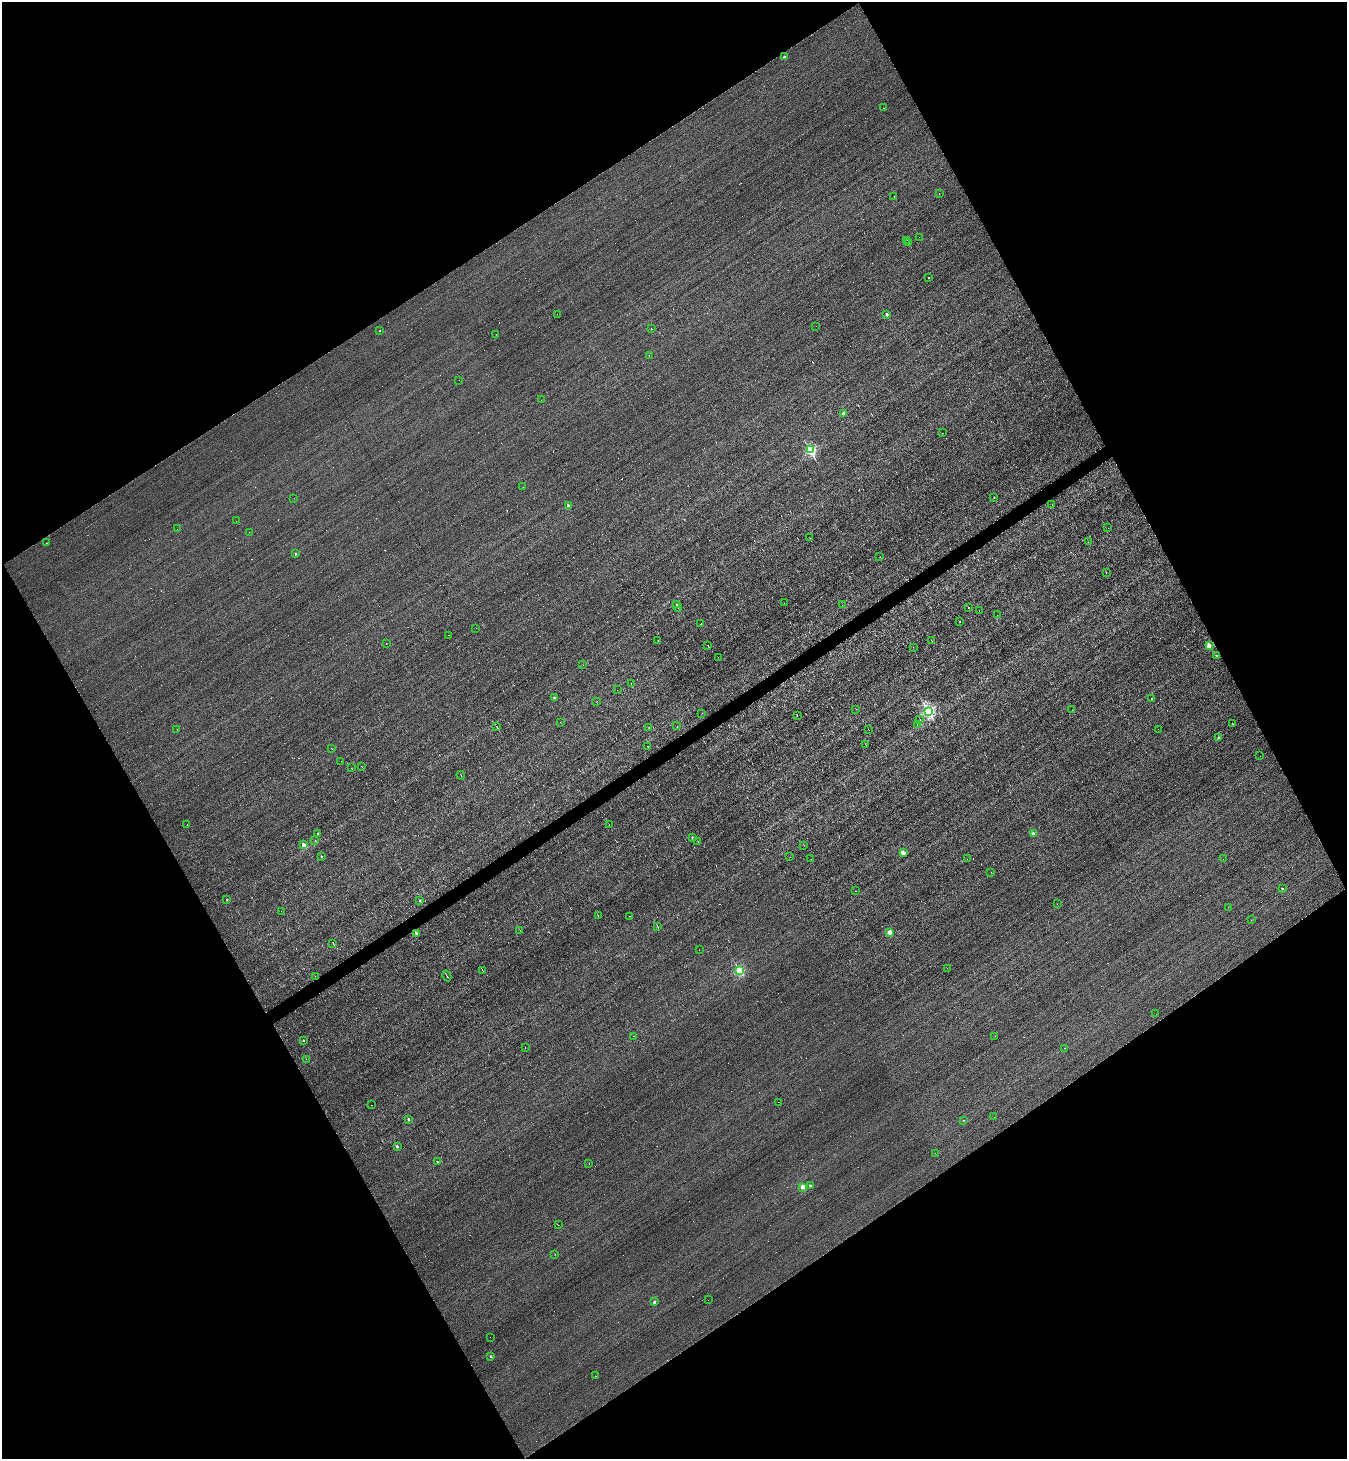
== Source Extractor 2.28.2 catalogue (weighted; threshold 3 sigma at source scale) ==
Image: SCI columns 152-5531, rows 1-5826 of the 5822 x 5826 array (HDU 1 of 3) = the unmasked area's bounding box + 8 px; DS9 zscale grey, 4 x 4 block average (1 PNG px = mean of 4 x 4 image px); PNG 1349 x 1461 px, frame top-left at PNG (2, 2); each listed source drawn as its Kron ellipse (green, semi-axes under 4 px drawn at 4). Shown black and unused: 48% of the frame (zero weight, under 3 of 5 exposures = <1% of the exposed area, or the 3 px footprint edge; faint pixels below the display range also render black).
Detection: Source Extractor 2.28.2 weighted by HDU 2 'WHT'. Background 0.00525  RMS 0.045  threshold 0.201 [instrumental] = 3 sigma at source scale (4.5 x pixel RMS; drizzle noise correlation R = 1.50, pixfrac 1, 0.05/0.05 arcsec/px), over >= 5 px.
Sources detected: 301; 11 too faint to see at this stretch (4 x 4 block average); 142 cosmic-ray / hot-pixel residue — neither listed nor drawn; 2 coinciding with a brighter row at this scale — not listed separately; the other 146 listed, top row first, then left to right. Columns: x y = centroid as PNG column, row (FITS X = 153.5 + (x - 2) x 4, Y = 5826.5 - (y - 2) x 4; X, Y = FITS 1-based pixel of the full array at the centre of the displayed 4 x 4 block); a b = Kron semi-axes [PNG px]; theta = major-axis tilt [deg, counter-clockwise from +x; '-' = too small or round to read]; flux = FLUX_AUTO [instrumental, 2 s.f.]
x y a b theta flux
784 57 2 2 - 120
883 108 2 2 - 15
939 194 2 2 - 29
894 197 2 2 - 7.1
919 237 2 2 - 5.1
907 240 2 2 - 12
908 242 4 2 - 10
929 278 2 2 - 12
557 314 2 2 - 2.9
887 314 2 2 - 230
816 326 2 2 - 3.1
651 329 2 2 - 17
380 331 2 2 - 16
496 334 2 2 - 5.9
649 355 2 2 - 5.3
459 380 2 2 - 3
541 400 2 2 - 3.5
844 413 2 2 - 330
942 433 2 2 - 2.9
810 450 2 2 - 3200
523 487 2 2 - 2.3
294 498 2 2 - 3
994 498 2 2 - 6.2
1052 505 2 2 - 3.7
568 506 2 2 - 220
236 521 2 2 - 3.1
1108 528 2 2 - 3
177 529 2 2 - 2.9
249 532 2 2 - 3.4
810 538 2 2 - 8.2
1088 542 2 2 - 2.5
46 543 2 2 - 4.2
296 554 2 2 - 92
880 557 2 2 - 6.4
1106 573 2 2 - 4.5
784 603 2 2 - 5
676 604 2 2 - 44
842 605 2 2 - 17
677 606 5 2 - 24
969 607 2 2 - 15
979 611 2 2 - 8.8
997 615 2 2 - 5.3
960 622 2 2 - 30
701 624 2 2 - 11
476 628 2 2 - 2.8
449 635 2 2 - 5.4
658 640 2 2 - 5.8
932 641 2 2 - 3.7
386 644 2 2 - 5.7
708 645 3 2 - 9.4
1209 646 2 2 - 450
913 647 2 2 - 3.6
1216 656 2 2 - 54
718 657 2 2 - 3.3
583 665 2 2 - 13
631 684 2 2 - 3.8
617 690 2 2 - 2.6
554 698 2 2 - 150
1151 699 2 2 - 12
596 702 2 2 - 5.6
856 709 2 2 - 3.3
1072 710 2 2 - 3.1
928 711 2 2 - 5400
702 713 2 2 - 5.3
797 716 2 2 - 3.3
920 719 2 2 - 5.3
560 722 2 2 - 4.9
1233 724 2 2 - 12
917 725 2 2 - 7.1
677 726 2 2 - 6.2
497 727 3 2 - 16
649 727 3 2 - 10
177 729 2 2 - 6.6
1158 729 2 2 - 18
869 730 2 2 - 4.5
1218 737 2 2 - 9.4
865 745 2 2 - 3.4
648 746 2 2 - 5.9
331 748 3 2 - 5.8
1260 756 2 2 - 3.3
341 761 2 2 - 10
361 766 2 2 - 3.3
351 768 2 2 - 4.5
461 775 4 2 - 12
187 825 2 2 - 6.6
609 825 2 2 - 6.9
318 833 2 2 - 110
1033 833 2 2 - 200
692 838 2 2 - 51
315 840 2 2 - 26
698 841 2 2 - 5.4
303 845 2 2 - 580
804 845 2 2 - 4.8
903 853 2 2 - 480
321 856 2 2 - 91
790 857 2 2 - 3.3
811 859 2 2 - 3.2
967 859 2 2 - 2.7
1223 859 2 2 - 3.2
991 872 2 2 - 3.8
1283 889 2 2 - 43
856 891 2 2 - 36
227 899 2 2 - 71
420 900 2 2 - 68
1057 904 2 2 - 21
1228 907 2 2 - 2.6
281 911 2 2 - 3.1
598 916 2 2 - 3.3
630 916 2 2 - 7.3
1251 920 2 2 - 2.9
658 927 3 2 - 12
520 930 2 2 - 3.4
890 932 2 2 - 610
416 933 2 2 - 170
333 943 3 2 - 14
699 950 2 2 - 3.2
947 968 2 2 - 3.6
483 970 3 2 - 14
739 971 2 2 - 2300
315 976 2 2 - 5.7
447 976 6 2 -61 16
1156 1014 2 2 - 13
634 1036 2 2 - 5.8
995 1036 2 2 - 5.8
304 1040 2 2 - 48
525 1048 2 2 - 4.2
1065 1048 2 2 - 4.5
306 1059 2 2 - 7
778 1102 2 2 - 3.7
372 1105 2 2 - 12
994 1117 2 2 - 5
408 1119 2 2 - 94
963 1120 2 2 - 28
397 1147 2 2 - 160
935 1153 2 2 - 3.7
437 1162 2 2 - 39
589 1164 2 2 - 4.3
810 1185 2 2 - 58
803 1187 2 2 - 470
558 1225 2 2 - 3.6
555 1254 2 2 - 4
708 1300 2 2 - 4.6
654 1302 2 2 - 200
490 1337 2 2 - 3.9
491 1356 2 2 - 88
596 1376 2 2 - 23
Diffuse or blended objects may show on this block-average render without a row.